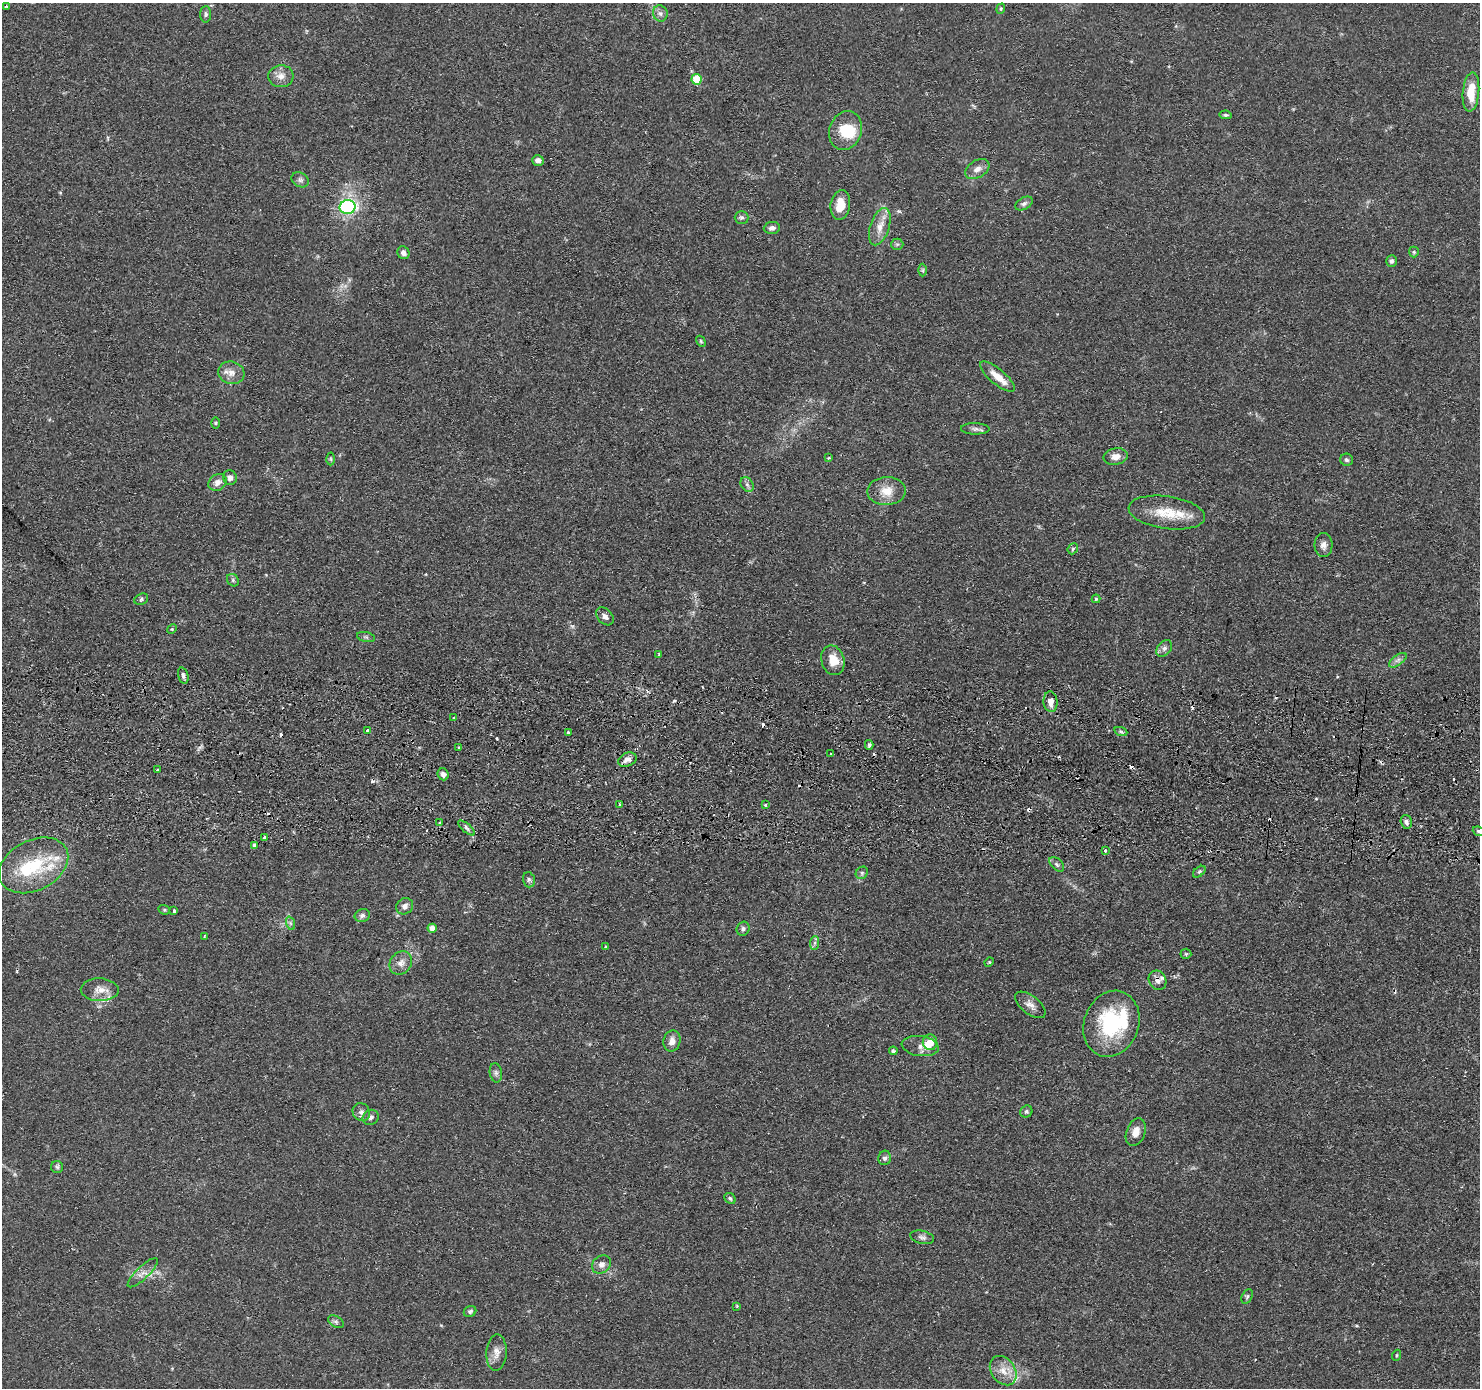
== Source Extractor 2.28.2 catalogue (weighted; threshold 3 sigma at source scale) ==
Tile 5 of 3 x 3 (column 2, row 2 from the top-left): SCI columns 1548-3025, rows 1651-3036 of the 4526 x 4586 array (HDU 1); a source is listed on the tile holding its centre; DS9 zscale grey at full resolution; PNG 1482 x 1390 px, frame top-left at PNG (2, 3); each listed source drawn as its Kron ellipse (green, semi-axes under 4 px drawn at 4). Shown black and unused: <1% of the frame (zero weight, under 2 of 3 exposures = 5% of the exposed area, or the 3 px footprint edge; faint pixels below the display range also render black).
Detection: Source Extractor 2.28.2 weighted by HDU 2 'WHT'; one run over the whole footprint, this tile lists its part. Background 0.0675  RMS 0.0058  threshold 0.0263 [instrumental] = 3 sigma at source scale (4.5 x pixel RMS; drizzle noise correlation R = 1.50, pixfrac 1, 0.05/0.05 arcsec/px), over >= 5 px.
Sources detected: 137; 2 inside a brighter object's white glare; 14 cosmic-ray / hot-pixel residue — neither listed nor drawn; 7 inside a brighter listed object's ellipse — not listed separately; the other 114 listed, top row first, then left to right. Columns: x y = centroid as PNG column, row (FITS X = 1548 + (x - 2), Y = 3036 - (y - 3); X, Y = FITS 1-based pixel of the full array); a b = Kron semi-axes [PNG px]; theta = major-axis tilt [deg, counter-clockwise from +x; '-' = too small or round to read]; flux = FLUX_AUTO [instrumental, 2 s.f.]
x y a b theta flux
6 6 3 2 - 0.75
1001 9 5 4 - 0.69
660 13 8 7 - 2.1
206 14 8 5 89 1.3
281 76 12 11 - 4.8
697 79 5 5 - 20
1471 92 20 8 84 13
1226 115 6 4 -8 0.89
845 131 20 16 72 16
538 160 6 5 - 2.5
977 169 13 8 30 3.9
300 180 9 7 -31 1.7
1024 203 9 6 27 1.8
840 205 15 9 82 9.5
347 207 8 7 - 73
742 218 7 6 - 1.4
880 227 19 9 71 6.7
772 228 8 6 5 2
897 244 6 5 - 1.1
1414 252 5 5 - 0.8
403 253 6 6 - 2.7
1392 261 6 5 - 1.4
923 270 6 4 90 0.76
701 341 6 4 -60 0.72
231 373 13 11 -16 5
997 376 22 7 -40 8
216 423 5 3 - 0.65
975 429 14 5 0 2.2
1116 457 12 8 10 4.2
829 458 3 3 - 0.64
331 459 6 4 -89 0.88
1346 460 6 6 - 1.3
230 478 7 7 - 2.8
218 482 9 8 - 3.7
747 484 8 6 -55 1.6
886 491 19 14 2 8.3
1167 512 38 16 -8 18
1323 545 12 9 89 3.1
1073 549 6 4 48 0.81
233 580 7 5 -49 1.1
141 599 7 5 25 1.1
1096 599 4 4 - 0.67
605 616 10 7 -47 2.5
172 629 5 4 - 0.69
366 637 9 5 -11 1.2
1164 648 9 6 49 2
659 654 3 2 - 0.62
833 660 15 11 -75 9.8
1398 660 10 5 36 2
183 676 8 5 -73 1.5
1050 702 10 7 -85 3.6
454 718 3 3 - 0.72
367 730 4 3 - 1.9
568 732 3 3 - 0.72
1121 732 7 4 -20 1.1
869 745 5 4 - 0.92
459 747 3 3 - 0.91
830 754 3 2 - 1.1
627 760 9 6 23 3
157 770 3 3 - 0.78
443 774 6 5 - 2.8
619 805 3 3 - 1.1
765 805 3 3 - 2.1
440 822 3 2 - 0.53
1406 822 7 5 -74 1.6
466 828 10 3 -40 1.3
1479 831 6 4 -21 1.3
265 838 3 3 - 4.5
254 845 4 3 - 3.3
1105 851 3 3 - 1.1
1057 864 9 5 -45 1.4
34 865 37 25 27 35
1199 872 7 4 40 0.92
862 873 7 5 46 1.2
529 880 8 5 -74 1.4
405 906 9 7 38 2.6
164 910 6 4 -20 0.84
174 911 4 3 - 1.3
362 915 8 6 20 1.9
290 923 7 4 -71 1.2
432 928 4 4 - 5.2
743 929 7 6 - 1.5
204 936 3 2 - 0.63
815 943 7 4 88 1.3
605 947 2 2 - 0.56
1186 954 5 5 - 0.84
989 962 4 4 - 0.6
401 963 12 10 50 4.1
1157 980 10 8 -61 2.9
100 990 19 11 -2 6.7
1030 1005 18 9 -39 4.1
1111 1024 34 27 69 50
672 1041 10 8 77 4
930 1042 8 7 - 6.2
920 1046 19 10 -8 4.2
893 1051 4 4 - 0.97
496 1073 10 6 -81 1.7
361 1112 9 8 - 2.4
1026 1112 6 5 - 0.98
371 1117 8 7 - 2.1
1136 1132 14 9 69 5.3
885 1158 7 6 - 1.8
57 1167 6 6 - 1.2
730 1198 6 5 - 1.1
922 1237 12 6 -13 2
601 1265 10 8 42 3
143 1273 20 6 44 3.9
1247 1296 8 5 63 1.1
737 1306 3 3 - 0.66
470 1311 6 5 - 1.3
336 1322 8 5 -30 1.4
496 1353 18 10 87 5
1397 1355 5 3 - 0.66
1003 1371 16 12 -54 7.2
Overlapping masked pixels (flux is a lower limit): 1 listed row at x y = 1157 980
Isophote crosses this tile's border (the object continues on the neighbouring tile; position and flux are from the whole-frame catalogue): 1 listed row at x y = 1479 831